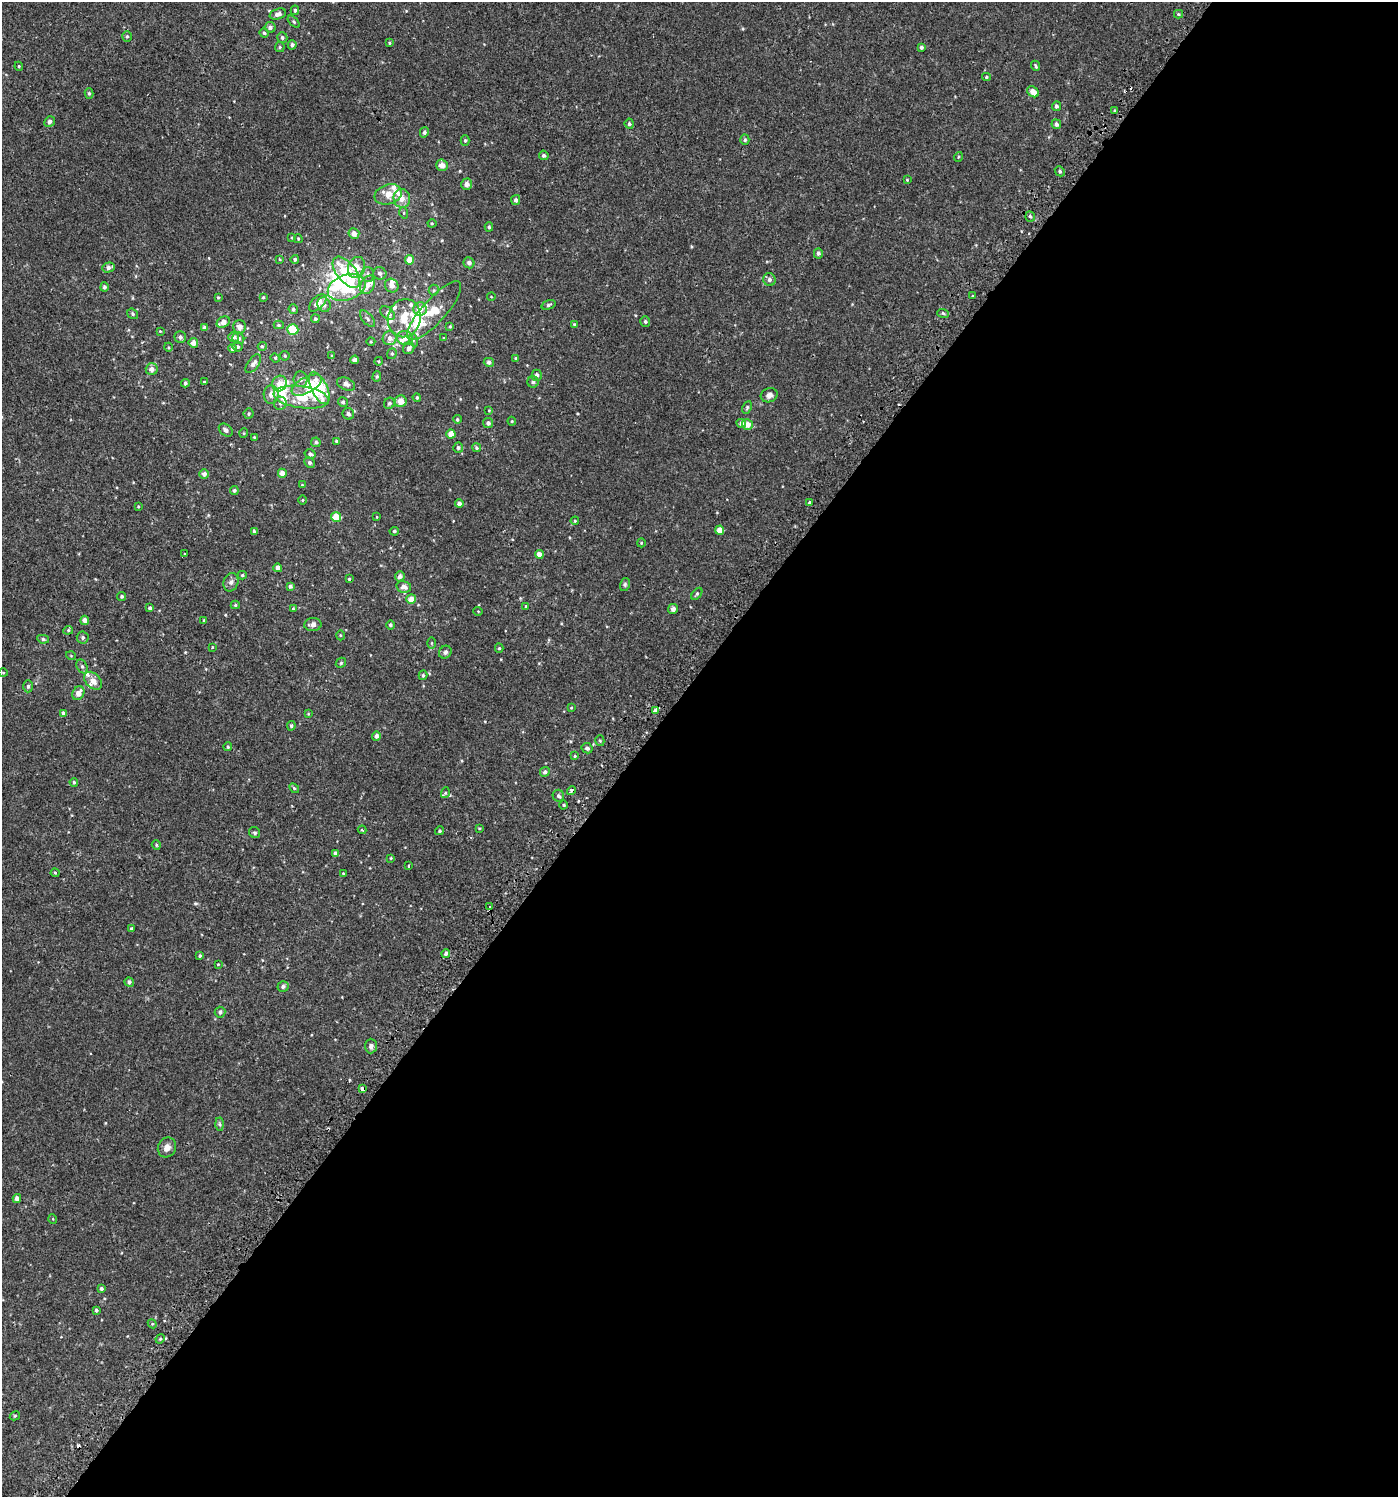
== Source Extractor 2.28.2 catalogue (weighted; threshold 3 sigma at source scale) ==
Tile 12 of 4 x 4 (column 4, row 3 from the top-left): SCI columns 4418-5813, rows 1543-3037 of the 6113 x 6089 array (HDU 1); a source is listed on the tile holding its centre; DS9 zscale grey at full resolution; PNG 1400 x 1499 px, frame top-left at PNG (2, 2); each listed source drawn as its Kron ellipse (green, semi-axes under 4 px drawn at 4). Shown black and unused: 54% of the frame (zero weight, under 2 of 3 exposures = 3% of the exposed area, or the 3 px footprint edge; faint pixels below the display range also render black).
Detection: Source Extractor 2.28.2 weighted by HDU 2 'WHT'; one run over the whole footprint, this tile lists its part. Background 6.49e-04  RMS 0.0026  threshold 0.0117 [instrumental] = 3 sigma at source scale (4.5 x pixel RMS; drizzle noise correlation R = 1.50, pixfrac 1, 0.0396/0.0396 arcsec/px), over >= 5 px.
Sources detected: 275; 3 inside a brighter object's white glare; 4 cosmic-ray / hot-pixel residue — neither listed nor drawn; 25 inside a brighter listed object's ellipse — not listed separately; the other 243 listed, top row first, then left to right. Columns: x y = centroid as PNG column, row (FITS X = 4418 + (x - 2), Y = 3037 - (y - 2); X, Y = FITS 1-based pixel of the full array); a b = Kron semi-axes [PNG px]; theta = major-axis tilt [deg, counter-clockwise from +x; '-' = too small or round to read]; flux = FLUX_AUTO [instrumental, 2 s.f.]
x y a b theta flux
295 10 5 4 - 0.42
278 14 8 5 18 1.1
1178 14 4 4 - 0.31
294 22 7 4 -45 0.34
270 27 5 5 - 0.81
264 33 5 4 - 0.34
127 36 5 5 - 0.35
282 37 5 5 - 0.46
389 43 4 3 - 0.25
292 45 5 4 - 0.51
280 47 5 4 - 0.32
921 47 4 3 - 0.55
19 66 4 4 - 0.26
1036 66 5 3 - 0.32
986 77 4 4 - 0.32
1033 92 6 5 - 2.2
89 93 5 4 - 0.37
1056 106 5 4 - 0.59
1114 111 3 3 - 0.29
50 122 5 5 - 0.77
629 124 5 4 - 0.51
1056 124 5 4 - 0.74
424 132 5 4 - 0.62
745 140 5 4 - 0.35
465 141 5 4 - 0.42
544 155 5 4 - 0.51
958 157 5 3 - 0.24
442 165 6 5 - 1.7
1060 171 5 4 - 0.47
907 180 3 3 - 0.21
467 184 6 5 - 1.2
388 194 14 10 19 2.8
402 198 9 8 - 2.2
516 200 5 4 - 0.65
404 213 5 3 - 0.27
1030 216 5 4 - 0.45
432 223 4 4 - 0.24
489 227 4 4 - 0.34
354 233 5 5 - 1.7
292 238 4 3 - 0.23
298 239 4 3 - 0.24
818 253 5 4 - 0.63
279 259 4 3 - 0.2
295 259 4 4 - 0.38
410 260 4 4 - 2.8
469 263 5 5 - 0.9
356 267 11 8 71 3.1
108 268 6 5 - 0.97
346 272 18 9 -51 11
380 273 7 6 - 0.72
368 274 7 6 - 0.91
769 280 6 6 - 0.78
367 285 10 6 60 1.8
392 286 7 6 - 1.2
104 287 5 4 - 0.66
347 288 19 12 19 13
434 290 5 5 - 0.35
972 296 3 3 - 0.21
218 297 4 3 - 0.26
263 297 4 3 - 0.25
491 297 4 3 - 0.17
318 303 11 6 43 2.3
324 305 7 6 - 0.73
548 305 7 4 19 0.45
293 309 5 4 - 0.41
420 309 6 6 - 1.5
434 311 38 12 48 6.1
388 313 8 5 -41 0.98
943 313 6 3 -19 0.32
133 314 6 5 - 0.41
404 318 19 16 76 7.6
315 319 4 4 - 0.36
367 319 10 5 -49 0.58
223 322 7 5 30 1.9
645 322 5 5 - 0.46
574 324 3 3 - 0.22
279 325 5 4 - 0.39
450 326 4 3 - 0.26
239 327 6 6 - 1.4
204 328 4 3 - 0.83
293 329 5 5 - 5.9
160 331 3 3 - 0.18
180 337 5 5 - 0.74
233 337 5 5 - 1.1
238 338 6 5 - 0.85
390 338 7 7 - 1.2
405 338 8 7 - 1.5
444 338 3 2 - 0.15
413 340 6 4 -72 0.32
371 342 4 3 - 0.2
193 343 5 4 - 1.4
262 346 4 4 - 0.33
168 347 4 3 - 0.22
237 347 5 5 - 0.48
232 348 4 4 - 0.71
409 348 6 5 - 0.81
392 354 5 4 - 0.37
285 356 5 4 - 0.33
332 356 4 4 - 0.21
275 358 5 4 - 0.29
516 358 4 4 - 0.31
355 360 4 4 - 0.67
379 361 4 3 - 0.2
489 362 5 4 - 0.71
253 364 11 5 53 1.2
152 369 6 6 - 1.7
537 375 5 5 - 0.75
377 376 5 4 - 0.39
300 379 8 7 - 0.91
204 382 3 3 - 0.23
533 382 6 5 - 0.54
185 383 4 4 - 0.51
279 383 8 7 - 1.8
346 384 9 6 -23 0.97
307 385 16 8 29 3.9
319 388 17 8 -65 7.9
271 395 9 7 -89 1.7
769 395 8 7 - 1.1
301 397 28 11 -8 6
417 397 4 3 - 0.29
401 401 6 6 - 2.1
343 402 5 5 - 0.53
280 403 6 6 - 0.62
389 403 6 5 - 0.58
747 407 7 4 64 0.36
489 410 4 4 - 0.23
249 414 5 5 - 0.44
348 414 6 5 - 0.66
457 419 4 4 - 0.36
512 421 4 4 - 0.23
488 423 5 5 - 0.79
741 423 5 4 - 0.99
747 424 5 5 - 2.2
226 430 8 5 -39 0.87
244 433 5 3 - 0.19
451 434 4 4 - 2.4
254 437 3 3 - 0.2
336 441 3 3 - 0.31
316 442 5 4 - 0.43
458 448 5 5 - 0.55
476 448 4 4 - 0.39
310 454 5 4 - 0.67
310 463 5 4 - 0.55
282 473 4 4 - 1.8
204 474 5 4 - 1
302 485 4 4 - 0.2
234 490 4 4 - 0.44
302 500 4 3 - 0.2
459 503 4 4 - 0.71
810 503 4 3 - 1.4
138 506 3 3 - 0.2
336 517 5 5 - 5.5
377 517 3 2 - 0.16
575 521 4 3 - 0.24
720 530 4 4 - 2.6
254 531 4 4 - 0.34
394 531 5 4 - 0.47
641 543 4 3 - 0.2
185 554 3 3 - 0.28
539 554 4 4 - 1.6
278 568 4 4 - 1.4
242 575 4 4 - 0.31
400 576 5 4 - 0.9
349 579 3 3 - 0.25
231 582 9 7 71 0.94
625 584 7 5 76 0.4
290 586 4 4 - 0.55
404 587 7 6 - 1.3
697 594 7 4 53 0.43
122 596 5 4 - 0.42
411 599 5 4 - 2.1
235 605 4 4 - 0.34
526 606 4 3 - 0.19
150 608 4 4 - 0.56
293 608 4 4 - 0.22
673 609 5 5 - 0.82
478 611 5 3 - 0.17
85 620 5 4 - 1.5
204 620 3 2 - 0.24
313 625 8 6 3 1.2
390 625 4 4 - 0.5
68 630 5 4 - 0.36
340 635 5 3 - 0.24
83 638 6 6 - 0.56
43 639 6 4 -10 0.44
432 643 6 4 -90 0.27
212 647 3 3 - 0.18
499 648 4 4 - 0.32
445 652 7 6 - 0.8
71 656 5 3 - 0.19
341 663 5 4 - 0.35
82 666 7 5 -62 0.55
3 673 4 3 - 0.19
423 675 5 4 - 0.36
93 681 10 7 -46 1.7
28 686 6 5 - 0.52
78 693 7 5 60 1.8
571 708 3 3 - 0.24
655 710 4 3 - 1.9
63 713 4 4 - 0.56
308 714 3 2 - 0.17
291 726 5 4 - 0.37
376 736 4 4 - 0.77
600 741 5 4 - 0.34
228 747 4 4 - 0.3
587 748 6 5 - 0.61
575 756 4 4 - 0.31
545 772 5 4 - 0.74
74 782 4 3 - 0.34
294 788 6 3 -45 0.29
571 791 4 4 - 0.76
445 793 5 3 - 0.26
558 796 6 5 - 0.6
564 805 4 3 - 0.27
479 828 4 3 - 0.2
362 830 4 3 - 0.28
439 831 4 4 - 0.32
255 833 6 5 - 0.44
156 845 5 4 - 0.29
335 853 4 3 - 0.76
391 858 3 3 - 0.21
408 866 4 2 - 0.21
55 873 4 4 - 0.26
343 873 4 3 - 0.23
490 907 4 3 - 1.3
131 928 4 3 - 0.25
446 953 4 4 - 0.69
200 956 3 3 - 0.36
218 964 3 2 - 0.18
129 982 5 4 - 0.69
283 986 5 5 - 0.7
220 1012 5 5 - 0.72
371 1046 7 6 - 0.71
362 1089 4 4 - 1.1
220 1124 6 4 -88 0.38
167 1147 10 9 - 1.5
17 1198 4 4 - 1.1
53 1219 5 3 - 0.18
101 1289 4 4 - 0.54
96 1310 3 3 - 0.45
152 1324 5 4 - 0.3
160 1339 5 4 - 0.3
15 1416 5 4 - 0.25
Overlapping masked pixels (flux is a lower limit): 2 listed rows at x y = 571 791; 362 1089